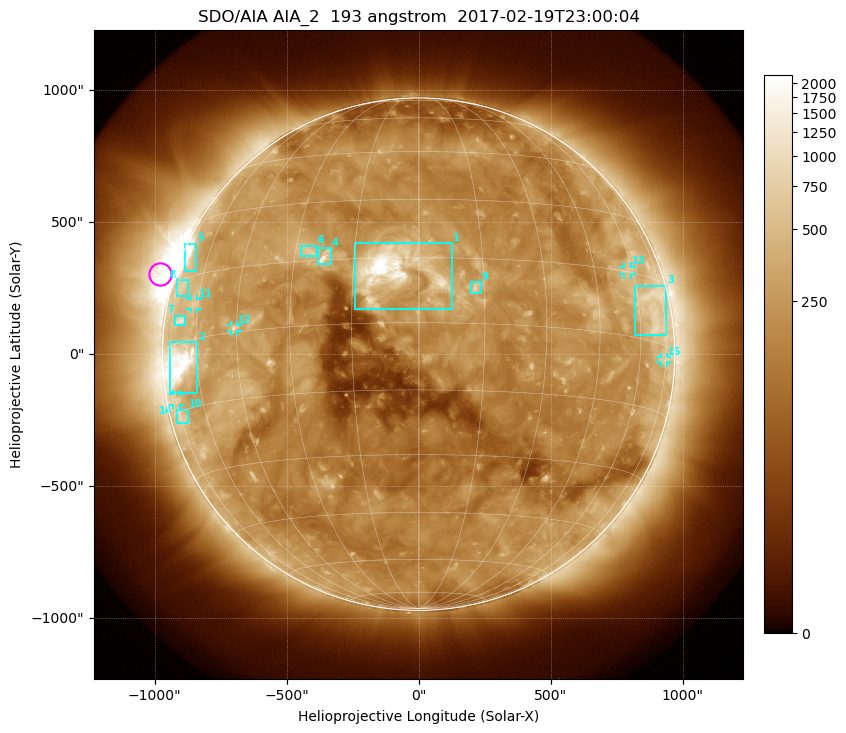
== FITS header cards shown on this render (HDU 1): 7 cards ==
TELESCOP= 'SDO/AIA'
INSTRUME= 'AIA_2'
WAVELNTH=                  193
WAVEUNIT= 'angstrom'
DATE-OBS= '2017-02-19T23:00:04.84'
CTYPE1  = 'HPLN-TAN'
CTYPE2  = 'HPLT-TAN'

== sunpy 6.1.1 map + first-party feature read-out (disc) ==
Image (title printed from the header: SDO/AIA AIA_2  193 angstrom  2017-02-19T23:00:04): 1024 x 1024 px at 2.4 arcsec/px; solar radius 971 arcsec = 404 px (full disc in frame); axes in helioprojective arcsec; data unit not stated in the header (colour bar unlabelled)
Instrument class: DISC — disc imager (sunpy class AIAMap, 193 A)
Bright regions (active regions / flare kernels): reference = the median radial profile (limb darkening/brightening removed); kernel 9 px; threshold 5 sigma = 371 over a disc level ~171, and >= 1.15x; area >= 12 px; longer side >= 10 px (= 24 arcsec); searched inside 0.97 R_sun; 15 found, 15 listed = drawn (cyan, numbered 1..; 5 of them under ~33 arcsec drawn as corner ticks so the feature stays visible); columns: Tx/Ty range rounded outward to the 5 arcsec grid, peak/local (2 s.f.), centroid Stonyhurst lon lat
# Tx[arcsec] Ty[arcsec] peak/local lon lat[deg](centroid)
1 -240..130 170..420 27 -6 +12
2 -940..-835 -150..45 14 -68 -4
3 815..940 70..260 3.8 +67 +7
4 -385..-330 340..400 7.1 -22 +16
5 -885..-840 315..420 8 -71 +20
6 -445..-385 370..410 4.1 -26 +17
7 -925..-880 110..150 4.3 -69 +5
8 -915..-870 220..280 2.8 -71 +13
9 200..235 230..275 5.5 +13 +8
10 -920..-870 -265..-210 2.6 -74 -16
11 -865..-835 170..210 3.3 -62 +8
12 -710..-685 85..110 4.3 -46 +1
13 775..810 300..330 3.1 +58 +15
14 -930..-905 -195..-150 2.6 -75 -12
15 915..940 -30..-10 2.5 +73 -3
Off-limb structures (1.02-1.3 R_sun): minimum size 162 px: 2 found; the strongest spans PA ~35..105 deg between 1.02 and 1.3 R_sun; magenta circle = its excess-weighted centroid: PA ~75 deg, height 1.06 R_sun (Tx ~-980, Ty ~305 arcsec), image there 6.5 x the reference